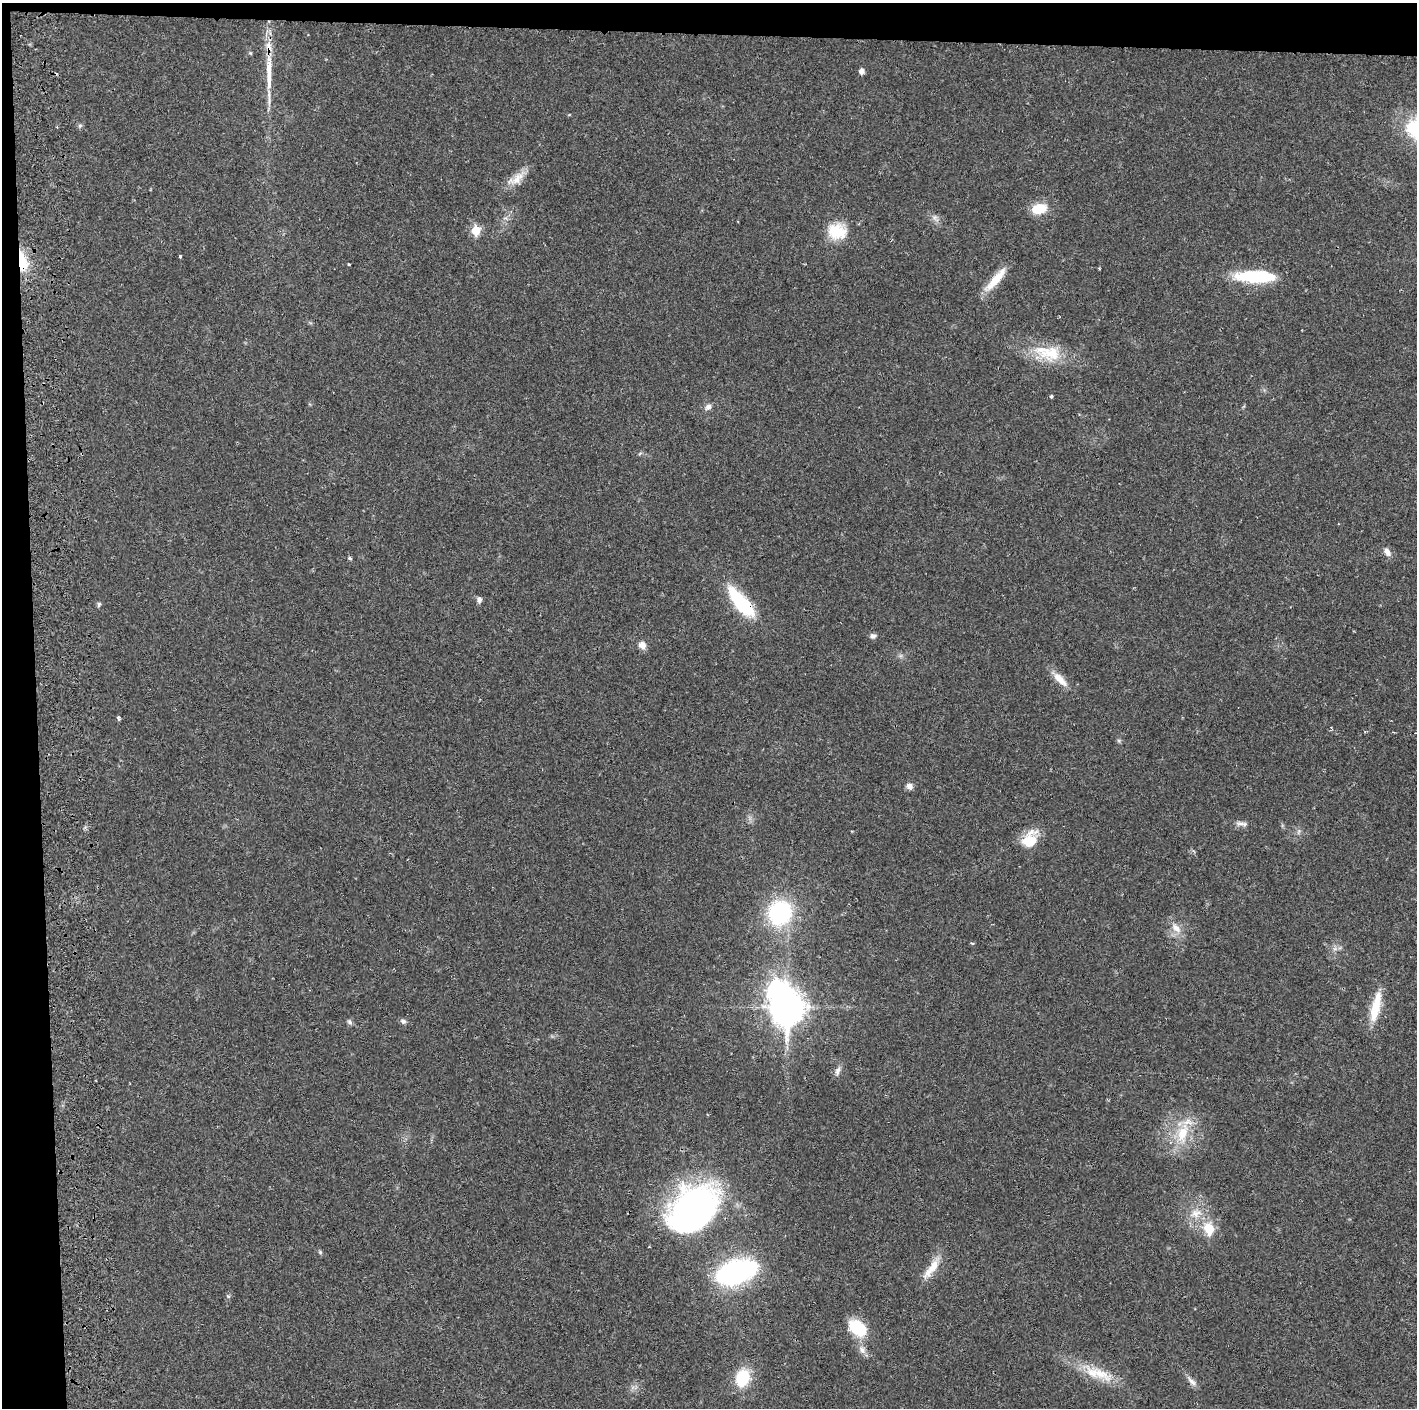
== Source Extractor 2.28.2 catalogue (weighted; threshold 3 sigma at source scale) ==
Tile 1 of 3 x 3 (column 1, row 1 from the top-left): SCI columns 59-1473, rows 2818-4223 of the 4360 x 4230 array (HDU 1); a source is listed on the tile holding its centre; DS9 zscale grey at full resolution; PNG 1419 x 1410 px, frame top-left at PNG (2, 3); no overlay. Shown black and unused: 5% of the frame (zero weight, under 2 of 3 exposures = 3% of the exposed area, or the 3 px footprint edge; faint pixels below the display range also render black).
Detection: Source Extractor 2.28.2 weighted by HDU 2 'WHT'; one run over the whole footprint, this tile lists its part. Background 0.0247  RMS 0.0037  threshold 0.0166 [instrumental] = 3 sigma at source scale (4.5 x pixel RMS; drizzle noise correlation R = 1.50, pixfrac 1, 0.05/0.05 arcsec/px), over >= 5 px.
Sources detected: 60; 1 inside a brighter object's white glare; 1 cosmic-ray / hot-pixel residue — not listed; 4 inside a brighter listed object's ellipse — not listed separately; the other 54 listed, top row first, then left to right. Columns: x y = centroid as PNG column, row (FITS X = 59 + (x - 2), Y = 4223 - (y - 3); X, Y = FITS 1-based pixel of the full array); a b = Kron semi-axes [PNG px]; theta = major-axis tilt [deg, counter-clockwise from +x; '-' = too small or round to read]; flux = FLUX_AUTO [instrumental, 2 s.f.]
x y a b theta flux
250 53 5 4 - 0.41
861 71 5 5 - 1.8
269 78 34 7 90 6.9
80 126 6 5 - 0.7
516 179 29 11 35 5.2
1039 209 14 10 15 9.6
935 218 13 6 -55 1.7
476 230 6 6 - 12
837 231 24 20 -8 11
180 256 3 3 - 0.6
22 262 27 11 -80 9.3
348 264 4 2 - 0.31
1099 268 3 2 - 0.39
1255 276 46 13 -1 22
995 280 35 8 49 7.8
1048 353 41 20 -14 15
1052 396 3 3 - 1.1
708 407 9 7 43 1.6
1387 552 11 7 -60 2.1
350 558 5 4 - 0.47
479 599 8 6 -83 1.2
741 602 45 15 -50 21
99 604 7 5 76 0.67
873 636 8 6 9 1.1
642 645 10 8 -49 2.3
1060 679 24 9 -45 4.6
118 718 5 3 - 0.75
1331 730 6 4 56 0.61
1119 740 7 4 -1 0.56
910 786 8 8 - 1.7
1241 824 19 5 -8 1.7
1299 831 8 3 71 0.71
1030 840 21 15 55 9.3
780 913 21 20 - 40
1176 928 18 9 -47 3.8
972 943 5 3 - 0.36
788 1007 14 11 81 550
1376 1007 37 12 78 9.9
403 1021 7 6 - 1.1
349 1022 7 6 - 0.87
838 1071 13 6 70 1.6
1183 1133 33 16 74 13
693 1210 52 36 46 130
1196 1213 15 11 9 4.4
1209 1229 7 6 - 16
320 1252 7 4 -46 0.55
931 1269 35 9 53 6
736 1272 30 15 17 98
228 1296 5 5 - 0.6
858 1328 23 14 -38 13
862 1350 13 8 -53 2.2
1101 1373 39 14 -29 11
742 1378 17 13 73 15
1192 1381 18 6 -48 2
Overlapping masked pixels (flux is a lower limit): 2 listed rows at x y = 22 262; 741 602